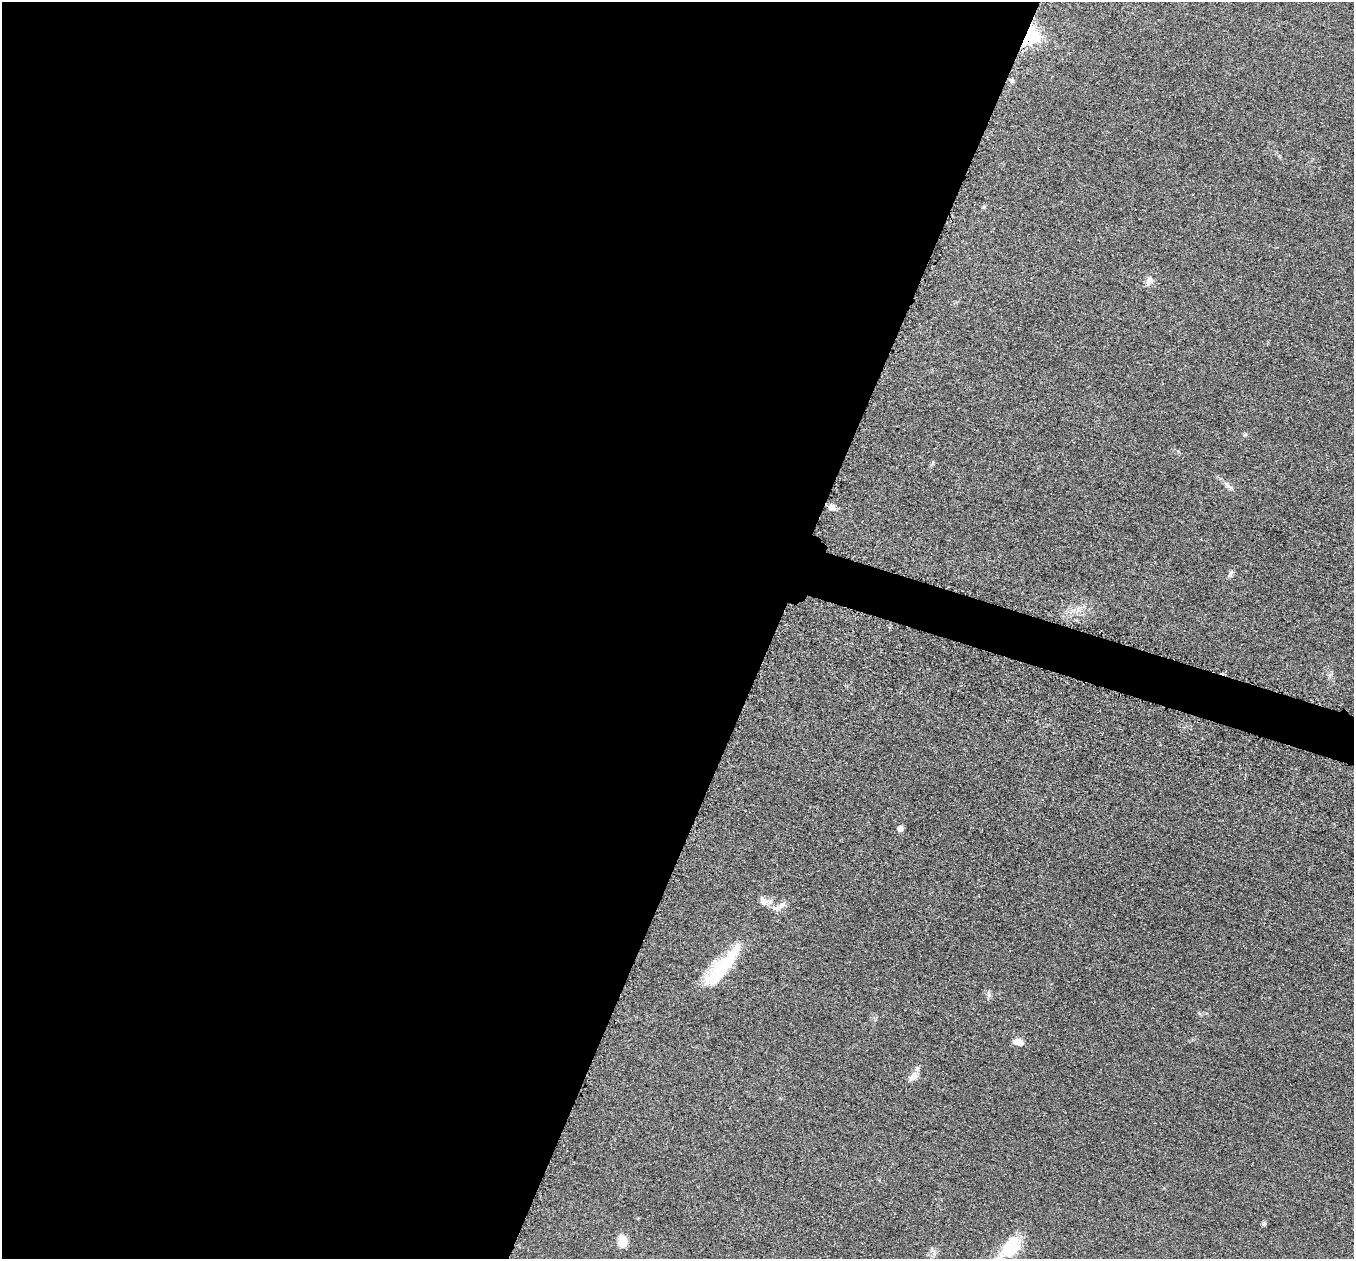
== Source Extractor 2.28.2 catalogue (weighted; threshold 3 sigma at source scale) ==
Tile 5 of 4 x 4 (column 1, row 2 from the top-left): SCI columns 33-1384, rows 2711-3967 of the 5457 x 5503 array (HDU 1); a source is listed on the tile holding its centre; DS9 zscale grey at full resolution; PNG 1356 x 1261 px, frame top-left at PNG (2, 2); no overlay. Shown black and unused: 59% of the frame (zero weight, under 3 of 5 exposures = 4% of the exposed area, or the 3 px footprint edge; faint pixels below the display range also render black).
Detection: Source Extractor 2.28.2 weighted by HDU 2 'WHT'; one run over the whole footprint, this tile lists its part. Background 0.054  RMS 0.006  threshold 0.0268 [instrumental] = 3 sigma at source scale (4.5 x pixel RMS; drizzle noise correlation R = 1.50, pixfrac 1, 0.05/0.05 arcsec/px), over >= 5 px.
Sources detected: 18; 1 inside a brighter listed object's ellipse — not listed separately; the other 17 listed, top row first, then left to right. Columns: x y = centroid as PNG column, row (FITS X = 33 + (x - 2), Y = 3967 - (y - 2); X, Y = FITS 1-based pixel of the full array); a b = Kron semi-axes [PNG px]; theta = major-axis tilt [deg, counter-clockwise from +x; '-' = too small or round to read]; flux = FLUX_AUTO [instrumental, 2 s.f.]
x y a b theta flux
1029 34 7 6 - 290
1012 80 6 4 -19 1.1
1149 280 11 8 56 3.4
1245 434 6 4 19 0.77
1228 486 18 6 -48 2.9
832 507 8 7 - 3.4
1231 573 9 5 60 1.5
900 829 5 5 - 5.6
763 902 13 9 -44 3.7
777 908 13 8 11 3.4
722 966 54 15 51 34
989 994 8 5 -70 1.6
1018 1042 11 7 -13 5.3
913 1076 13 8 30 3.5
1264 1224 6 6 - 0.95
622 1241 14 11 85 6.9
1011 1247 28 17 54 22
Overlapping masked pixels (flux is a lower limit): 1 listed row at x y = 1029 34
Isophote crosses this tile's border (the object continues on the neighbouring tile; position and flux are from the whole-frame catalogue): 1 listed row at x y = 1011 1247